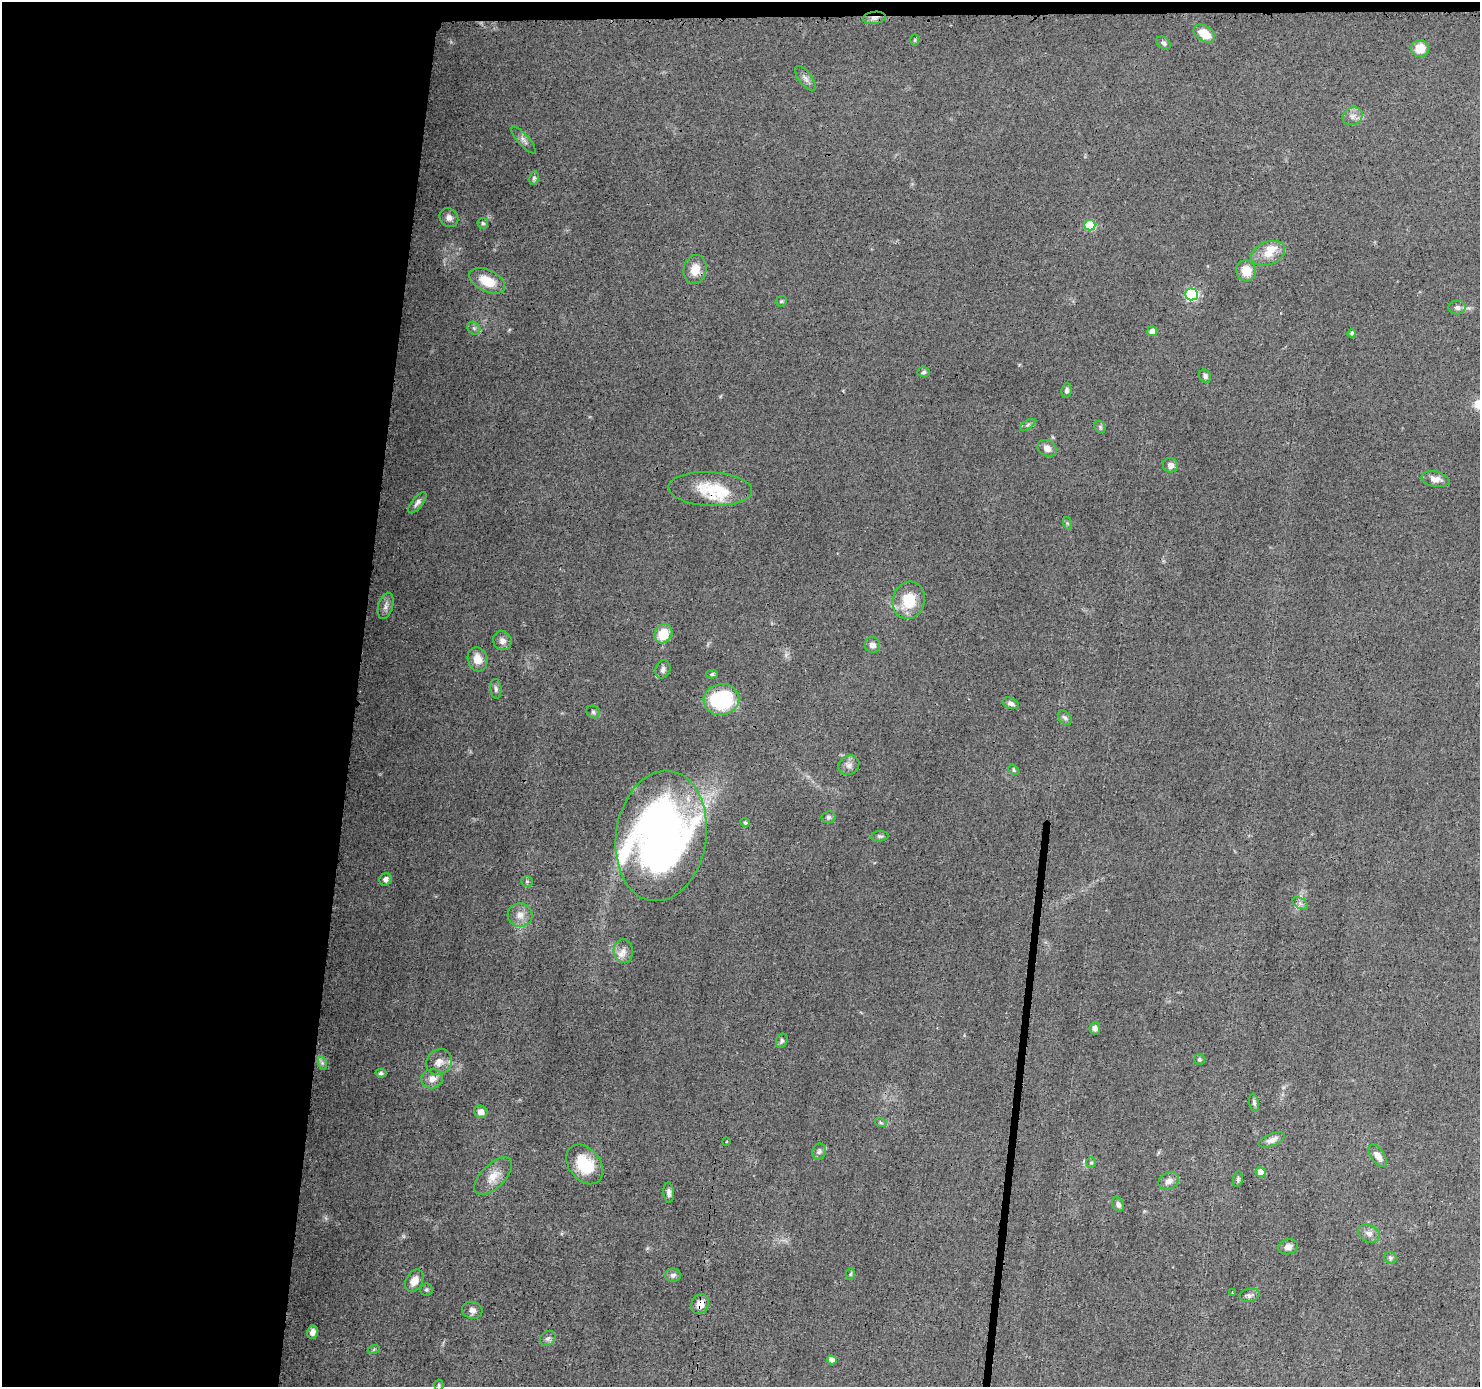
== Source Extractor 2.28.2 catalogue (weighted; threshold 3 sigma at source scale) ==
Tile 1 of 3 x 3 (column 1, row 1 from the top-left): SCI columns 1-1478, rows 2881-4265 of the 4435 x 4471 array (HDU 1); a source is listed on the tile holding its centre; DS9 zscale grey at full resolution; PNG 1482 x 1389 px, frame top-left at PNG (2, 2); each listed source drawn as its Kron ellipse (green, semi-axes under 4 px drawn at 4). Shown black and unused: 25% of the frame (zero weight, under 3 of 4 exposures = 2% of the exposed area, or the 3 px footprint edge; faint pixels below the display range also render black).
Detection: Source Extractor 2.28.2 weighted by HDU 2 'WHT'; one run over the whole footprint, this tile lists its part. Background 0.0344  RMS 0.0034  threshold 0.0151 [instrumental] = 3 sigma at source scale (4.5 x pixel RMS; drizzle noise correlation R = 1.50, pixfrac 1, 0.05/0.05 arcsec/px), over >= 5 px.
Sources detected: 99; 4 inside a brighter listed object's ellipse — not listed separately; the other 95 listed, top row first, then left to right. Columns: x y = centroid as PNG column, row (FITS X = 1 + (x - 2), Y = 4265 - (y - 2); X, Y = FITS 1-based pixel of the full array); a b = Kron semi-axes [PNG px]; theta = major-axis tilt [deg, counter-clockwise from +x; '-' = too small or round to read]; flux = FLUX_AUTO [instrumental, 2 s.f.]
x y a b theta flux
874 18 11 6 7 1.8
1204 34 11 8 -32 5.5
915 40 6 4 88 0.36
1163 43 8 5 -35 0.85
1420 48 9 8 - 5.1
805 78 14 6 -52 1.4
1353 116 10 8 28 1.9
523 140 17 5 -48 1.4
534 178 7 4 80 0.59
449 218 10 9 - 1.7
483 223 5 5 - 0.54
1090 225 5 5 - 19
1268 253 18 11 22 4.5
695 269 15 11 77 4.3
1246 271 11 10 - 4.7
487 281 19 10 -25 7.6
1191 294 6 6 - 48
781 301 6 5 - 0.49
1457 308 8 7 - 1.1
474 328 7 5 -45 0.77
1152 331 5 4 - 3.2
1352 333 4 4 - 0.73
923 372 6 4 4 0.61
1205 376 7 5 -61 0.94
1067 390 7 5 83 0.89
1028 425 8 4 32 0.68
1100 427 6 5 - 0.61
1047 448 10 7 -32 2.1
1170 465 7 7 - 1.7
1435 479 14 7 -12 2.3
710 489 42 17 -3 11
417 503 13 5 51 1.2
1067 523 6 4 -71 0.47
909 600 19 16 75 10
386 606 13 7 73 1.4
663 634 10 8 54 7.8
502 641 10 9 - 1.8
872 645 8 7 - 1.9
478 659 12 10 -74 4
663 669 9 7 68 1.3
712 674 6 4 0 0.56
496 689 10 5 -84 0.97
721 699 18 15 12 31
1011 703 8 5 -21 1.1
593 712 7 6 - 0.73
1065 718 8 5 -49 0.85
849 765 11 9 35 1.9
1014 770 6 4 -51 0.45
828 817 7 6 - 0.71
745 823 4 4 - 0.61
661 836 65 45 81 190
880 836 9 5 3 0.71
385 879 6 6 - 1.3
527 881 6 5 - 0.63
1300 903 8 5 -31 0.96
520 915 12 11 - 3
623 951 12 9 -86 2.5
1095 1028 6 5 - 1.3
782 1041 7 5 66 0.84
1199 1059 5 5 - 0.56
439 1062 14 12 43 2.8
322 1063 7 4 -72 0.7
381 1073 5 4 - 0.62
432 1079 11 9 12 2.5
1254 1103 9 5 -81 0.86
481 1112 7 6 - 2.4
881 1123 6 4 -19 0.46
1272 1140 14 6 22 1.9
727 1142 3 2 - 0.28
819 1152 8 7 - 0.97
1378 1156 13 6 -54 2.5
1091 1163 5 5 - 0.49
585 1164 22 15 -52 12
1261 1172 5 5 - 4.5
493 1176 24 11 44 4.8
1238 1179 8 5 82 0.7
1169 1181 10 8 25 1.9
669 1193 10 5 -86 1.3
1118 1204 7 5 -63 1.1
1369 1234 11 8 -26 2
1288 1247 10 7 14 1.8
1390 1258 6 5 - 0.72
850 1274 6 4 87 0.47
673 1275 8 6 0 1.2
414 1281 12 8 64 2.9
426 1290 6 6 - 0.57
1232 1292 2 2 - 0.28
1250 1295 10 6 12 1.1
700 1304 10 8 62 2.7
472 1310 10 8 -14 1.7
312 1332 7 5 77 1.8
548 1338 8 7 - 1
374 1349 6 4 20 0.44
832 1360 5 4 - 2
439 1385 5 4 - 0.46
Overlapping masked pixels (flux is a lower limit): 2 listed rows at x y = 874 18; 700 1304